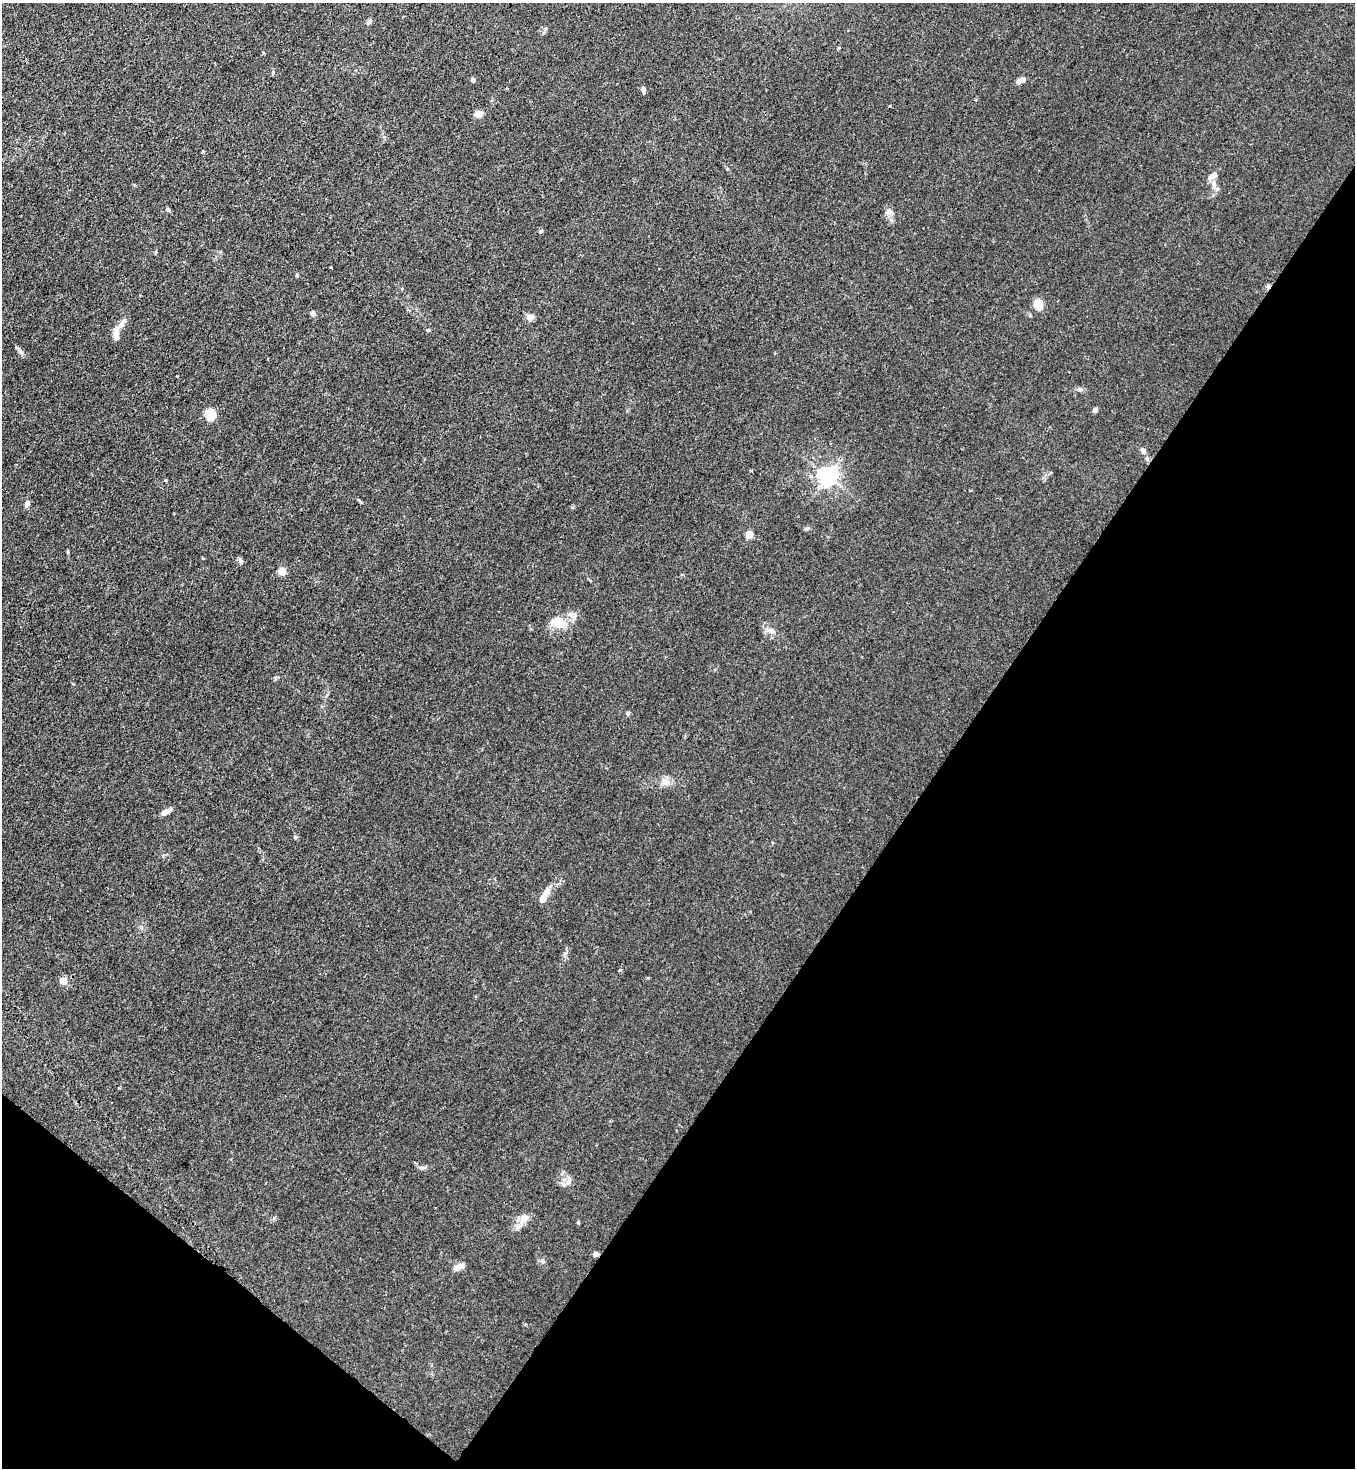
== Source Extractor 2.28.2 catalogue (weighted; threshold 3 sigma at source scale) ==
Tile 15 of 4 x 4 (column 3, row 4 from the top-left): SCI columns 2934-4286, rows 60-1525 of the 6007 x 5985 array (HDU 1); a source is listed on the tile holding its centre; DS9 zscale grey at full resolution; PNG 1357 x 1470 px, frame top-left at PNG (2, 3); no overlay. Shown black and unused: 34% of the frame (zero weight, under 3 of 4 exposures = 7% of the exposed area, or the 3 px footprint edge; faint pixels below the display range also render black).
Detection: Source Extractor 2.28.2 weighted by HDU 2 'WHT'; one run over the whole footprint, this tile lists its part. Background 0.0208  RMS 0.0028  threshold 0.0127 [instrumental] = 3 sigma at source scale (4.5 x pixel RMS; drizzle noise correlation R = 1.50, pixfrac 1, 0.05/0.05 arcsec/px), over >= 5 px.
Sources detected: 46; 4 inside a brighter listed object's ellipse — not listed separately; the other 42 listed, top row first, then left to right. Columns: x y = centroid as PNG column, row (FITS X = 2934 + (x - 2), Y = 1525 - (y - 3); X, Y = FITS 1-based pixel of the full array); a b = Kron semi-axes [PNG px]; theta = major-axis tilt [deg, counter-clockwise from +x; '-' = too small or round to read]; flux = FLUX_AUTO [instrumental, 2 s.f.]
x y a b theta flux
368 22 9 5 56 0.57
473 80 4 4 - 1.2
1021 80 12 5 26 1.2
643 89 7 4 -68 0.82
890 106 4 3 - 0.21
478 114 7 5 14 3.1
1214 184 11 6 -78 1.5
168 210 6 5 - 0.48
889 212 8 7 - 1.1
541 231 5 4 - 0.66
1038 305 8 7 - 5.4
313 313 5 5 - 0.93
530 317 9 8 - 1.3
122 323 14 6 65 1.4
116 335 14 6 -87 2.7
21 352 9 4 -54 0.78
1080 389 7 6 - 0.65
1095 410 5 4 - 0.84
211 415 16 12 60 2.5
1143 450 9 6 -54 0.77
751 471 3 3 - 0.5
828 476 6 6 - 130
27 503 8 6 86 0.83
807 528 6 4 19 0.41
749 534 4 4 - 5.4
241 561 8 5 -73 0.58
282 571 5 5 - 7.7
559 623 19 14 9 4.3
771 631 17 6 -16 1.4
627 713 6 5 - 0.46
666 782 10 8 -61 1.5
164 813 7 5 46 1.3
295 837 5 4 - 0.33
543 898 10 6 66 2.5
619 970 4 3 - 0.36
63 981 5 4 - 5
119 1088 3 3 - 0.39
569 1181 9 6 82 0.92
524 1219 16 9 54 2.4
578 1222 4 4 - 0.29
596 1254 8 5 -14 0.64
458 1267 12 6 26 1.7
Overlapping masked pixels (flux is a lower limit): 1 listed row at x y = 596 1254
Unlisted compact peaks at least as high as the median listed source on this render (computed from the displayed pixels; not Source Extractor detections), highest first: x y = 297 275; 543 1261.